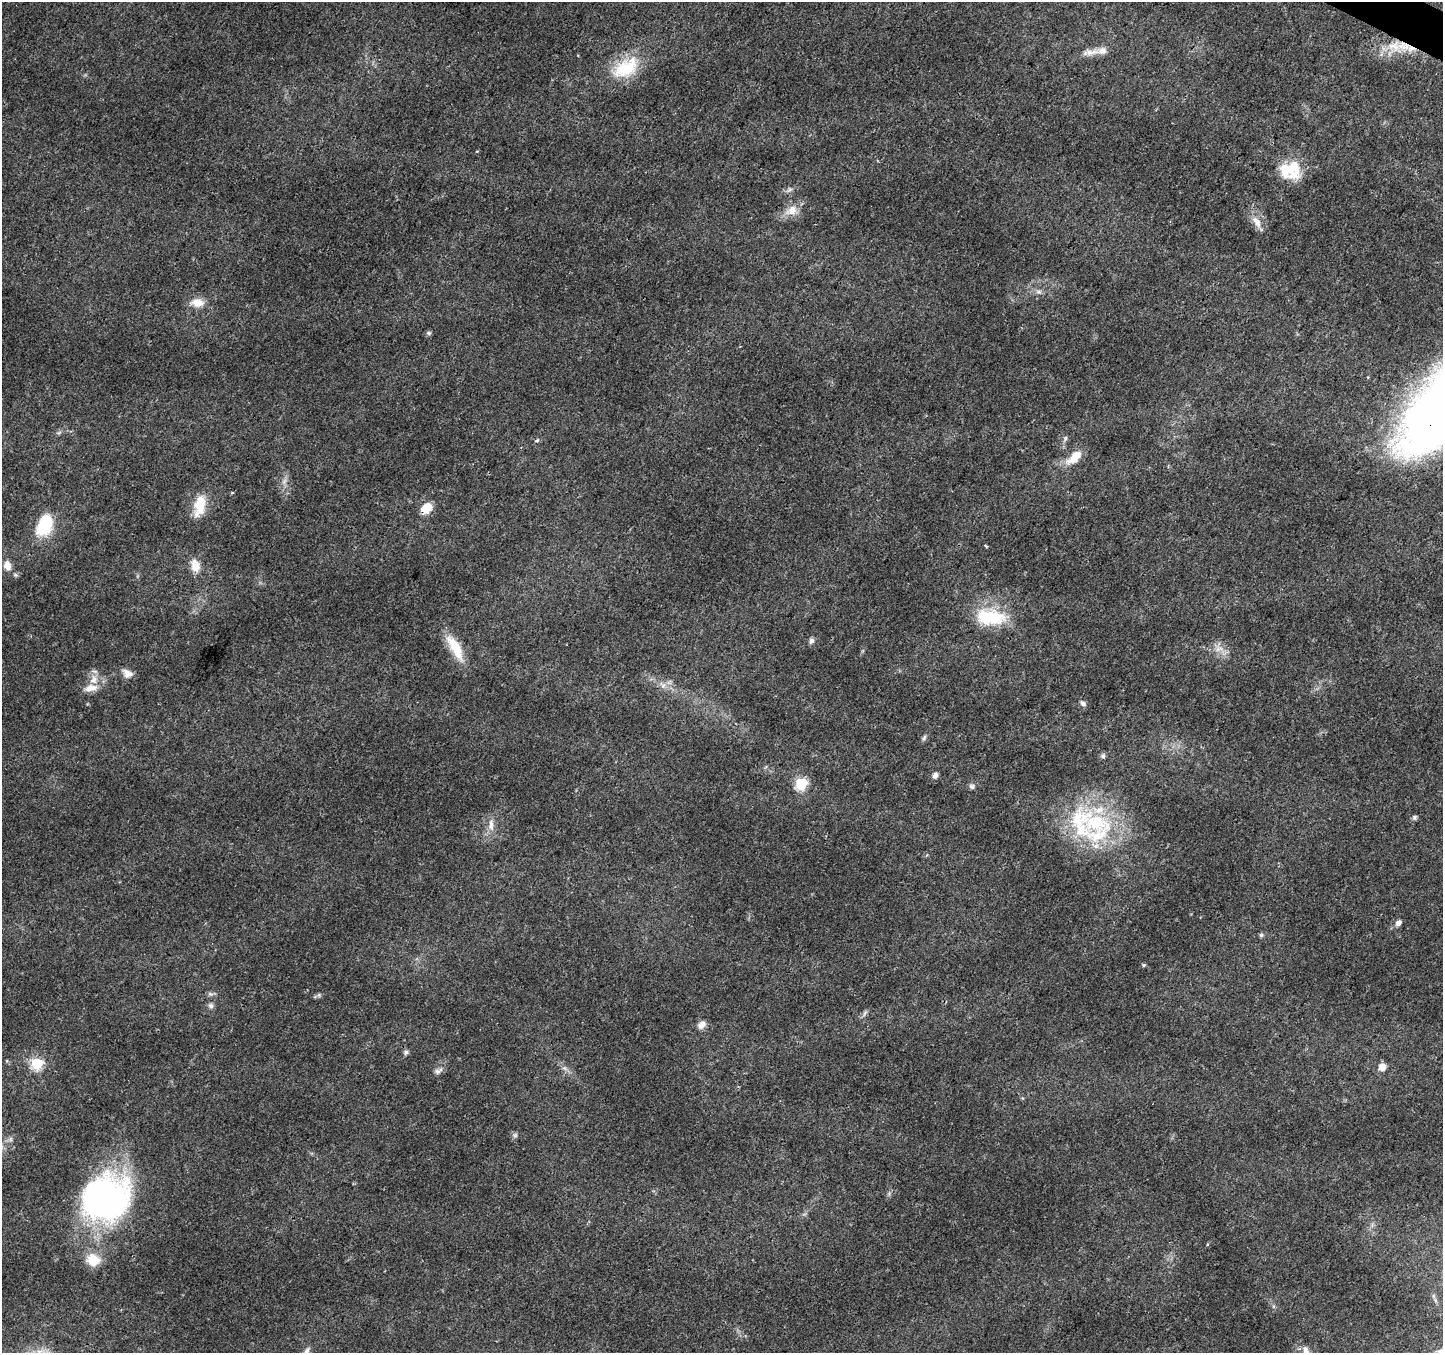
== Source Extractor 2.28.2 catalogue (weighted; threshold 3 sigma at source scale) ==
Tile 10 of 4 x 4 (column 2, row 3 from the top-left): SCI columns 1452-2892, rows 1619-2969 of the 5777 x 5873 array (HDU 1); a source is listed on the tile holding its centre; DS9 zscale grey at full resolution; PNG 1445 x 1355 px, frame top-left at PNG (2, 2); no overlay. Shown black and unused: <1% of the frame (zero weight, under 3 of 4 exposures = <1% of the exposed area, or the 3 px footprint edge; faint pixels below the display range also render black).
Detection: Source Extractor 2.28.2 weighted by HDU 2 'WHT'; one run over the whole footprint, this tile lists its part. Background 0.0298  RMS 0.0024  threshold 0.0108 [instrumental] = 3 sigma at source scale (4.5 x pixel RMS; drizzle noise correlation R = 1.50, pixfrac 1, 0.0396/0.0396 arcsec/px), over >= 5 px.
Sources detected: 58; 1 too faint to see at this stretch — not listed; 5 inside a brighter listed object's ellipse — not listed separately; the other 52 listed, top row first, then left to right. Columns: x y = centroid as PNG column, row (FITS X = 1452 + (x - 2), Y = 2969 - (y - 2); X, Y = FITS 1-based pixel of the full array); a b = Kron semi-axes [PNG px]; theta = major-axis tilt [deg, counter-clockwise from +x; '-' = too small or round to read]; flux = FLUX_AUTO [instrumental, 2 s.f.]
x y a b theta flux
1404 46 24 12 -8 6.3
1091 52 24 7 5 2.4
626 68 37 22 31 11
1290 170 27 22 4 9.1
792 210 17 12 32 3.2
1257 222 20 9 -54 2.5
1038 292 9 4 -8 0.71
197 303 18 12 -5 3
429 333 7 5 -14 0.44
1065 438 8 5 64 0.56
537 441 6 4 35 0.51
1074 457 24 11 41 4.3
200 506 27 13 77 6
426 508 11 9 42 4.6
44 526 28 18 65 9.4
986 546 3 2 - 0.43
7 566 13 9 -74 2
195 566 18 12 -75 2.9
990 617 42 20 -4 12
811 641 7 6 - 0.78
455 648 37 12 -60 6.7
1219 649 14 7 10 1.8
127 673 13 9 -29 1.8
94 680 14 11 76 2.6
663 685 12 7 -47 1.5
1083 703 8 6 -37 0.78
924 738 9 5 74 0.55
1103 756 7 6 - 0.62
935 775 7 6 - 1
801 784 6 6 - 28
972 786 8 6 -17 0.71
1415 817 6 6 - 0.52
1096 823 51 33 -10 28
491 825 18 7 -87 2.1
1398 923 8 6 46 1
1261 935 6 5 - 0.42
1143 965 5 4 - 0.34
319 995 6 5 - 0.44
211 1006 8 6 -62 0.73
865 1013 10 5 65 0.63
702 1025 11 8 37 1.5
406 1052 7 6 - 0.58
37 1063 6 6 - 25
1382 1067 6 6 - 3.2
564 1068 6 6 - 0.69
438 1071 13 7 33 1
515 1135 6 6 - 0.55
10 1139 7 4 90 0.5
105 1197 53 49 27 71
93 1260 17 14 -14 4.6
1306 1350 14 9 -70 1.6
306 1351 13 7 59 1.1
Overlapping masked pixels (flux is a lower limit): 2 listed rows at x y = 1404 46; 426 508
Isophote crosses this tile's border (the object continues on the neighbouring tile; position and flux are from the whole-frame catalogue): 2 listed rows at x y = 1306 1350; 306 1351